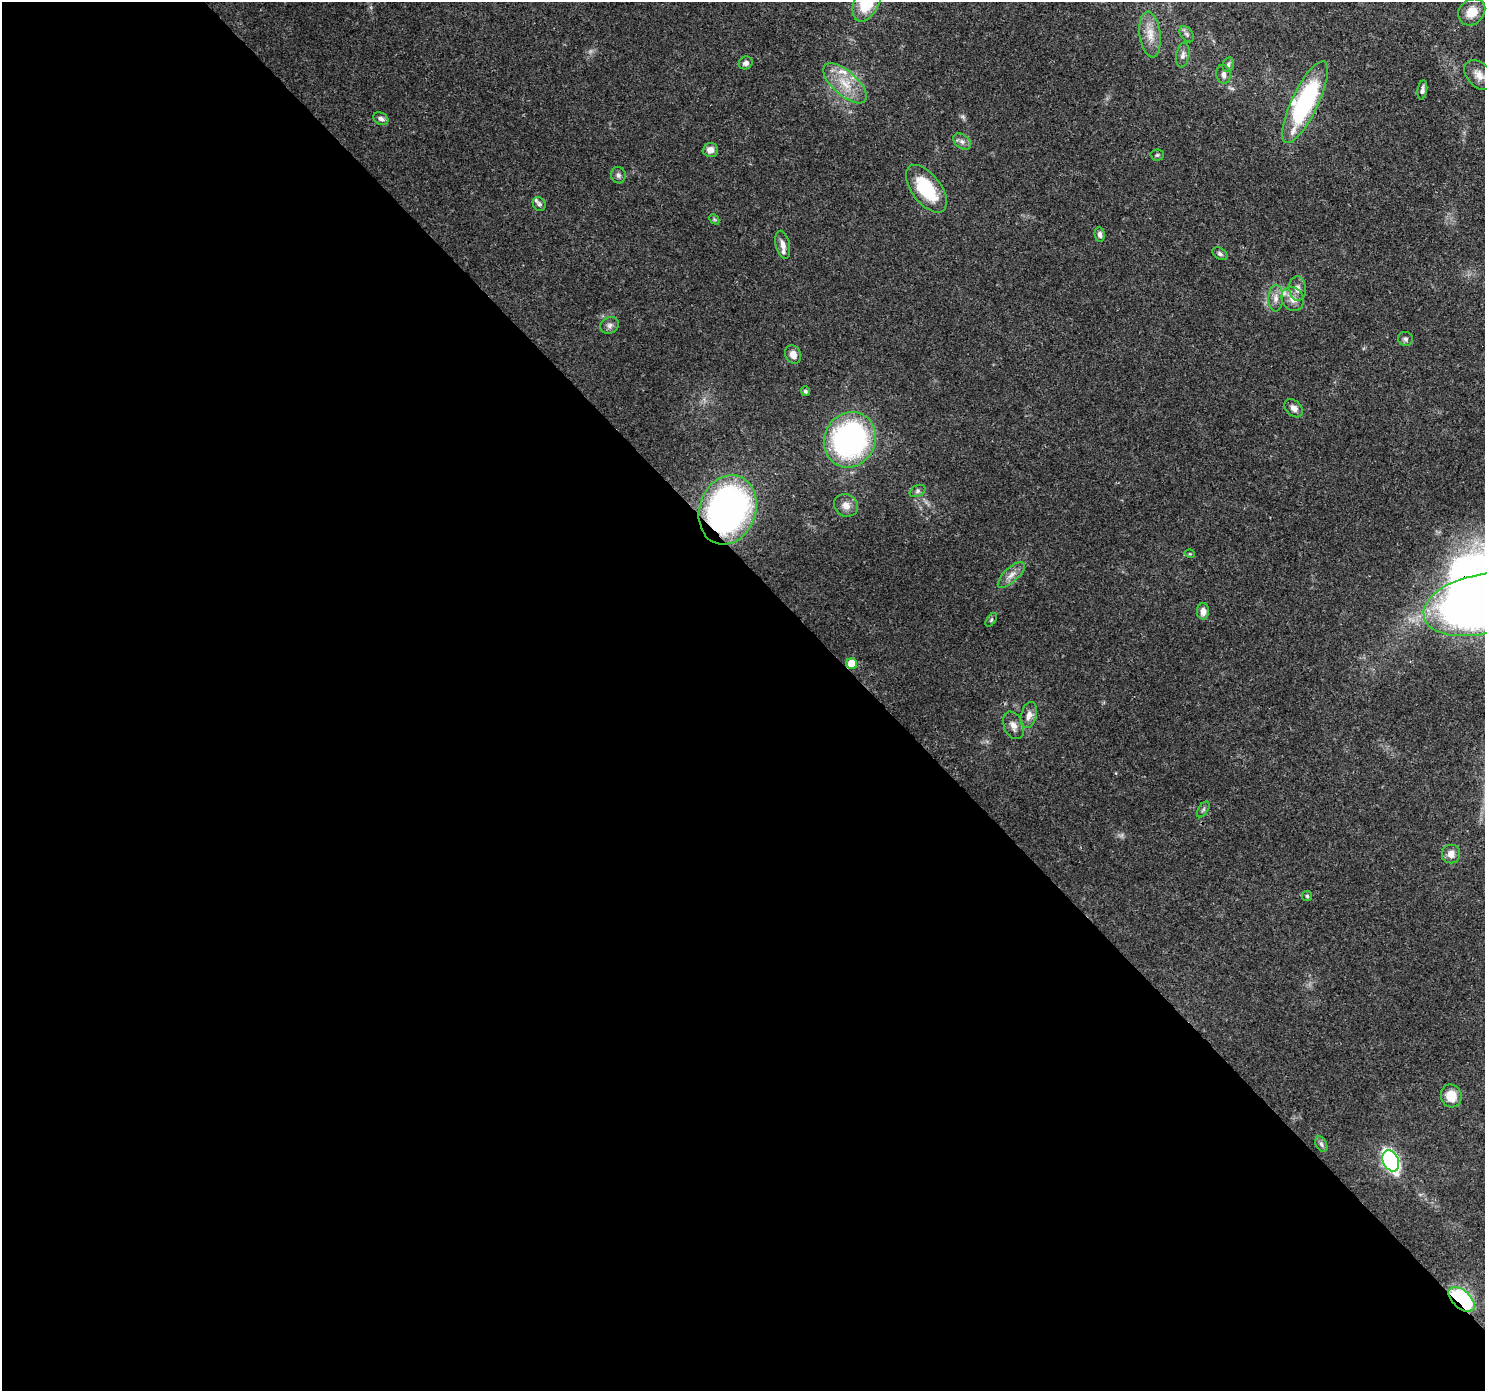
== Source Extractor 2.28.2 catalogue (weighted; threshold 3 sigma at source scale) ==
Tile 9 of 4 x 4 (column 1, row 3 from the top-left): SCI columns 90-1572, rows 1619-3007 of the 6116 x 6076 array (HDU 1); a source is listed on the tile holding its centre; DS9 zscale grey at full resolution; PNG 1487 x 1393 px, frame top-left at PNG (2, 2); each listed source drawn as its Kron ellipse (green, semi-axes under 4 px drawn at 4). Shown black and unused: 59% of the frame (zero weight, under 3 of 4 exposures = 7% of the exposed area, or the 3 px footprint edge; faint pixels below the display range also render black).
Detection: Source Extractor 2.28.2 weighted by HDU 2 'WHT'; one run over the whole footprint, this tile lists its part. Background 0.124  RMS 0.0044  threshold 0.0196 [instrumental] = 3 sigma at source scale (4.5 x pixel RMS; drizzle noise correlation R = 1.50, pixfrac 1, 0.0396/0.0396 arcsec/px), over >= 5 px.
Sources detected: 55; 5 inside a brighter listed object's ellipse — not listed separately; the other 50 listed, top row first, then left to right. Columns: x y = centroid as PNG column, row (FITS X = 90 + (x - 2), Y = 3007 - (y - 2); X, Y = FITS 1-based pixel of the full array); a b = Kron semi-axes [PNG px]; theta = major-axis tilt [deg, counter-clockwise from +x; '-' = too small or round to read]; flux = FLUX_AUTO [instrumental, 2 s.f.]
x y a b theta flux
867 2 21 12 65 22
1472 12 15 12 44 7.2
1187 34 9 6 -51 1.1
1150 35 23 10 -83 6
1183 55 12 6 81 1.9
746 63 7 6 - 1.8
1228 65 7 5 74 1.1
1223 74 9 7 -82 1.7
1479 75 17 12 -48 4.7
845 83 27 12 -41 11
1422 90 10 4 81 1.4
1305 102 45 13 65 58
381 119 8 6 -24 1.6
962 142 10 6 -37 1.8
710 150 8 7 - 2.9
1157 155 6 5 - 0.78
618 175 8 7 - 1.5
926 189 28 14 -53 24
539 204 7 6 - 1
714 219 6 4 -46 0.59
1100 234 7 5 -84 1.5
783 245 14 7 -76 2.7
1220 254 8 5 -32 1.1
1297 288 12 8 -86 3.1
1276 298 13 7 88 2.6
1293 299 12 10 -60 3.8
610 325 9 8 - 1.8
1405 339 7 7 - 1.2
793 355 9 7 -63 3.3
805 391 5 4 - 0.89
1294 408 10 7 -46 2.3
850 440 28 25 62 100
918 491 8 5 27 1.1
846 505 12 11 - 3.2
728 510 35 28 70 170
1190 554 5 3 - 0.41
1011 575 17 7 43 3.3
1478 605 56 29 12 310
1203 611 8 6 -89 2.9
991 620 8 4 55 0.67
852 663 5 5 - 11
1029 715 13 7 75 3
1013 725 14 9 -65 3.3
1203 809 9 5 57 0.94
1451 854 9 9 - 3.3
1307 896 5 5 - 0.71
1451 1096 11 10 - 7.5
1321 1144 8 5 -60 1.2
1391 1161 11 7 -66 100
1462 1299 16 9 -41 53
Overlapping masked pixels (flux is a lower limit): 4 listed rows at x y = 728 510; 1478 605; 852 663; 1462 1299
Isophote crosses this tile's border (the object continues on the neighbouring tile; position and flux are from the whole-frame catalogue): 2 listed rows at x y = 867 2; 1478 605